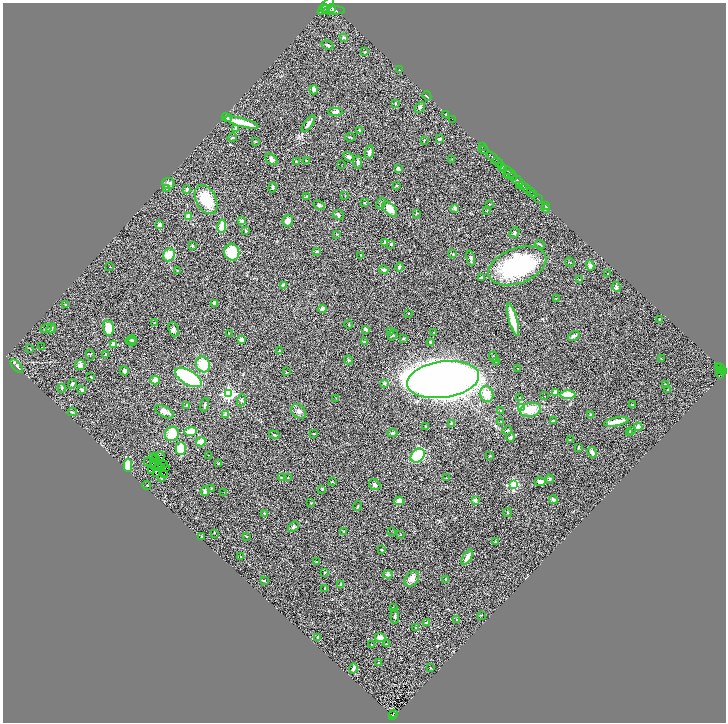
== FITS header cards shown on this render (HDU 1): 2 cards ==
NAXIS1  =                 1447
NAXIS2  =                 1440

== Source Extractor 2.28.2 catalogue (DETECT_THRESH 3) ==
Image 1447 x 1440 px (HDU 1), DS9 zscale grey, zoomed out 1/2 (1 PNG px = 2 x 2 image px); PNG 728 x 724 px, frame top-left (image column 2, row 1439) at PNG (3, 3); each listed source drawn as its Kron ellipse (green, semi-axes under 4 px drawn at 4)
Background 0.888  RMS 0.072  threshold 0.215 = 3 sigma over >= 5 px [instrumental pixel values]
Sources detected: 301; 34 cannot appear on this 1/2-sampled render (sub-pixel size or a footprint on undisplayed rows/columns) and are neither listed nor drawn; the other 267 listed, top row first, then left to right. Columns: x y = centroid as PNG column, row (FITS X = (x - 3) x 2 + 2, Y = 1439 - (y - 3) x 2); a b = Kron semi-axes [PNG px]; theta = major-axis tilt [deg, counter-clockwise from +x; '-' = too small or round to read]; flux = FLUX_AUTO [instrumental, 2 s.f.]
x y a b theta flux
326 6 11 4 47 4500
331 8 4 3 - 2200
326 9 4 3 - 1500
334 10 11 3 1 4300
344 38 4 2 - 11
328 45 6 3 -24 26
365 52 3 3 - 11
399 70 2 1 - 12
314 90 4 3 - 55
427 96 5 2 - 13
395 103 4 2 - 9
420 107 6 3 50 21
335 112 7 4 -2 36
446 114 2 2 - 9.3
227 117 5 3 - 43
452 119 2 1 - 150
242 122 17 3 -15 250
308 124 10 4 55 45
236 128 3 3 - 46
359 130 4 3 - 11
350 137 5 2 - 9.9
232 138 4 2 - 10
439 139 3 3 - 28
424 140 3 2 - 9.9
255 141 2 2 - 9.6
482 147 2 1 - 36
484 150 5 2 - 170
369 152 7 3 76 42
349 157 6 4 -32 30
493 158 7 3 -43 2300
271 159 7 4 -37 46
452 159 3 2 - 4.6
306 160 3 2 - 7.9
296 161 2 2 - 13
358 162 6 3 -85 32
498 162 6 2 -45 1700
342 164 2 1 - 2.8
502 167 4 2 - 510
398 169 3 3 - 77
503 169 4 2 - 550
507 171 4 2 - 890
510 174 6 3 11 510
513 177 4 3 - 1300
518 181 6 2 -43 3400
168 184 6 5 - 42
396 185 3 3 - 7.4
523 185 2 2 - 800
519 186 2 1 - 140
273 187 5 3 - 16
526 188 5 2 - 1600
167 189 3 3 - 11
187 189 4 3 - 28
530 192 3 2 - 370
533 195 3 2 - 280
307 196 3 2 - 5.9
345 196 2 2 - 5
206 199 15 10 -61 370
538 199 3 1 - 48
365 203 3 3 - 10
381 203 6 3 62 15
489 204 3 2 - 6.2
319 205 6 3 -30 22
546 206 3 1 - 27
455 208 4 3 - 31
546 208 4 3 - 26
390 209 9 5 -44 150
487 210 3 2 - 5.6
416 213 3 2 - 9.7
338 215 6 4 -23 24
188 217 4 3 - 85
242 221 2 2 - 140
288 221 6 5 - 96
160 225 3 2 - 78
222 226 6 3 79 260
245 231 3 3 - 13
514 233 5 4 - 24
337 234 4 2 - 7.7
385 242 3 2 - 23
391 244 3 3 - 17
192 245 3 3 - 12
540 245 5 2 - 12
232 252 8 7 - 450
316 252 2 2 - 20
453 254 4 2 - 7.2
169 255 6 5 - 180
361 255 2 2 - 7.5
471 258 7 4 -79 36
570 262 5 2 - 8.9
517 266 30 17 20 1500
590 266 5 4 - 35
110 267 2 1 - 5.3
399 267 4 3 - 26
177 270 3 2 - 6
384 270 5 3 - 37
608 273 3 2 - 5.7
481 277 3 3 - 9.5
580 279 2 2 - 6.2
283 285 4 3 - 28
616 287 5 4 - 23
556 298 3 2 - 4.6
215 303 4 3 - 32
66 305 2 2 - 21
323 309 4 3 - 48
409 313 2 2 - 5
659 319 2 2 - 6.8
513 320 17 4 -74 270
154 323 2 2 - 6
349 325 5 2 - 8.6
46 328 5 3 - 15
51 328 5 4 - 24
108 328 8 5 -81 250
174 329 7 5 -68 39
365 329 3 2 - 51
391 331 3 3 - 24
434 332 2 2 - 10
229 333 3 2 - 4.5
393 335 6 3 57 15
574 336 6 3 32 34
403 339 3 2 - 15
131 340 5 3 - 21
242 340 3 3 - 96
132 342 5 3 - 20
364 342 3 3 - 19
430 342 3 2 - 14
113 344 2 2 - 270
41 347 2 1 - 23
30 349 3 2 - 6.1
279 351 3 2 - 5.4
106 354 4 3 - 13
90 355 6 2 -74 8.7
493 357 5 3 - 20
662 358 2 1 - 5.2
348 360 4 3 - 13
496 362 3 2 - 7.4
203 364 8 7 - 300
80 365 5 5 - 45
17 366 8 2 -47 23
719 366 4 2 - 350
517 368 2 2 - 5.2
721 368 2 1 - 200
720 370 3 1 - 130
124 371 5 4 - 28
286 372 2 2 - 7.7
723 372 4 2 - 600
720 373 5 4 - 990
91 377 2 2 - 12
188 377 15 7 -31 1100
155 380 4 3 - 97
443 380 36 18 8 19000
384 383 3 3 - 16
72 384 5 3 - 28
666 385 3 3 - 18
62 388 4 3 - 15
82 390 4 3 - 18
668 390 2 2 - 37
555 392 3 3 - 52
228 394 4 4 - 2600
487 394 8 6 -73 180
568 395 7 4 0 320
544 396 2 2 - 4.5
336 398 2 2 - 4.8
520 398 3 2 - 6.9
241 400 6 3 71 20
187 405 4 3 - 9
205 405 7 2 77 28
633 405 3 3 - 10
522 408 3 3 - 970
530 410 10 7 12 320
298 411 8 6 -45 55
501 411 2 2 - 12
72 412 4 3 - 14
164 412 10 5 -30 63
225 414 4 3 - 46
591 414 4 3 - 12
553 421 3 3 - 18
501 422 2 2 - 5.4
616 422 12 3 11 150
451 424 4 3 - 26
426 426 2 2 - 8.9
638 427 4 4 - 78
507 430 5 3 - 19
631 430 3 3 - 12
191 431 6 4 8 140
392 433 5 4 - 25
629 433 4 3 - 44
172 434 7 6 - 310
314 434 3 2 - 7.9
274 435 5 2 - 13
511 437 4 4 - 25
570 440 3 3 - 8.1
201 442 5 4 - 90
578 447 4 2 - 7.6
181 448 6 5 - 320
592 452 5 3 - 56
208 455 2 2 - 4
160 456 4 2 - 15
418 456 8 6 43 600
490 456 3 2 - 8.7
153 457 2 1 - 3.4
155 459 2 1 - 6
148 462 3 1 - 6
154 462 3 2 - 6.9
218 463 3 3 - 10
165 464 2 1 - 3.5
128 465 6 4 90 310
154 465 2 1 - 2.8
159 465 3 2 - 21
161 467 2 1 - 0.94
165 467 3 2 - 5.5
152 471 2 1 - 4.1
157 473 2 1 - 0.11
164 475 2 1 - 10
288 477 2 2 - 6.4
282 478 2 2 - 57
446 478 2 2 - 5.2
162 479 2 2 - 93
550 479 4 3 - 15
333 482 4 2 - 6.8
540 482 6 4 1 49
147 485 4 1 - 4.9
375 485 6 5 - 39
513 485 3 3 - 1200
211 488 3 3 - 7.7
322 489 3 2 - 8.8
205 491 5 3 - 23
224 492 3 2 - 4.6
553 500 4 3 - 33
399 501 4 4 - 63
475 501 2 2 - 130
311 503 3 2 - 4.6
358 506 5 2 - 13
507 512 4 3 - 14
265 513 3 3 - 16
293 527 6 3 42 20
343 531 2 2 - 7.8
391 531 2 1 - 4.2
214 533 3 2 - 5.1
400 535 3 2 - 6.1
202 537 3 2 - 10
246 537 3 2 - 7.9
495 542 3 2 - 27
382 550 3 2 - 19
240 557 3 2 - 3.9
467 557 8 3 57 76
316 561 3 2 - 7.7
325 573 4 3 - 11
388 574 5 4 - 31
412 579 9 6 50 77
446 579 2 2 - 22
264 581 2 2 - 12
341 585 4 3 - 37
325 588 3 2 - 13
394 607 2 1 - 4
481 615 3 2 - 8.7
395 616 7 2 -88 25
457 619 2 2 - 10
426 623 3 3 - 18
416 627 2 2 - 15
318 637 3 2 - 13
380 637 5 4 - 64
372 644 2 1 - 9.8
386 644 2 2 - 7.1
379 663 3 3 - 13
353 668 5 3 - 42
430 668 2 2 - 7.8
393 714 2 1 - 32
393 716 4 2 - 270
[34 sub-pixel or undisplayed-footprint detections neither listed nor drawn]